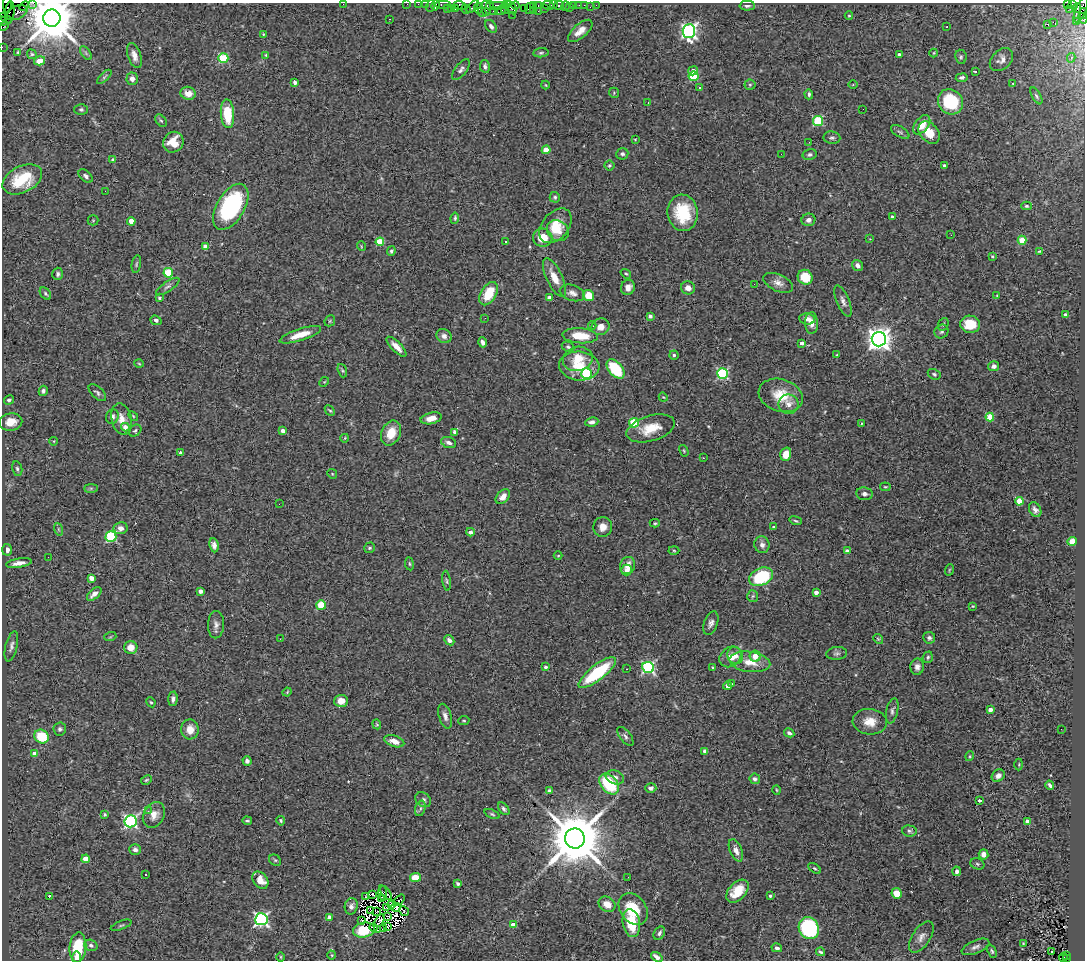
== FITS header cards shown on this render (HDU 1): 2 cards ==
NAXIS1  =                 1083
NAXIS2  =                  958

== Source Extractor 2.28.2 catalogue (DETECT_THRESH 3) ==
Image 1083 x 958 px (HDU 1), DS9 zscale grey, 1 PNG px = 1 image px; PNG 1087 x 962 px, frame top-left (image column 1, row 958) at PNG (2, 3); each listed source drawn as its Kron ellipse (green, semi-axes under 4 px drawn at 4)
Background 1.43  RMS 0.055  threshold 0.165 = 3 sigma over >= 5 px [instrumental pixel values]
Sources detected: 408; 9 with non-positive FLUX_AUTO (blend fragments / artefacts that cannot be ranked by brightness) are neither listed nor drawn; the other 399 listed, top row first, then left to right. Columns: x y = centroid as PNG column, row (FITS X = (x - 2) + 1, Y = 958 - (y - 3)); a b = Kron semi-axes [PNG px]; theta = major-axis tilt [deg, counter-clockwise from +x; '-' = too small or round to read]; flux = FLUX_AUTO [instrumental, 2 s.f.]
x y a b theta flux
8 3 10 3 86 99
33 3 2 2 - 51
343 4 2 2 - 33
407 4 2 2 - 40
418 4 2 2 - 58
425 4 2 2 - 52
443 4 8 3 0 200
1067 4 3 2 - 440
436 5 5 3 - 200
460 5 6 4 -18 170
497 5 8 2 0 400
507 5 4 2 - 73
516 5 4 3 - 190
533 5 3 2 - 110
538 5 3 2 - 120
554 5 2 2 - 93
559 5 5 3 - 330
574 5 4 3 - 210
579 5 2 2 - 20
584 5 2 2 - 48
596 5 2 2 - 9.7
1072 5 3 2 - 47
24 6 6 2 45 110
430 6 6 2 72 240
490 6 4 3 - 200
548 6 6 4 -21 310
566 6 5 3 - 46
747 6 7 5 1 10
473 7 7 3 47 130
569 7 2 2 - 25
590 7 2 2 - 15
451 8 3 2 - 200
455 8 3 3 - 230
478 8 5 3 - 360
486 8 7 4 -86 400
505 8 5 3 - 170
512 8 7 4 -61 360
524 8 2 2 - 100
529 8 6 4 68 230
545 8 3 3 - 170
1077 8 4 3 - 750
447 9 3 2 - 96
466 9 5 3 - 390
1070 9 2 2 - 30
501 10 6 3 22 710
533 10 3 2 - 35
1081 10 13 5 67 1100
493 11 2 2 - 59
538 11 2 2 - 63
10 12 11 4 83 660
482 12 5 3 - 95
17 13 11 6 23 910
1084 13 5 3 - 260
513 15 3 2 - 16
849 16 4 3 - 2.9
5 18 7 3 -38 270
52 18 8 8 - 22000
1083 18 5 3 - 190
389 19 3 2 - 5.8
3 21 5 2 - 170
1076 21 2 2 - 43
1053 22 2 2 - 1700
1048 24 3 3 - 16
4 26 6 2 45 140
491 26 7 5 -54 11
947 27 2 2 - 2.4
580 31 15 7 41 34
689 31 7 6 - 1100
263 34 4 4 - 3.8
2 47 2 2 - 37
18 52 4 4 - 3.8
86 53 8 4 -54 7.4
541 53 8 4 6 6.7
934 53 4 4 - 3.1
32 54 5 4 - 5.2
899 54 3 3 - 10
266 55 4 3 - 3.9
134 56 13 6 -72 24
961 57 7 5 -81 7.2
223 58 5 5 - 220
1071 58 5 4 - 8.5
1001 60 13 9 44 19
40 61 6 4 17 34
485 66 6 5 - 13
461 70 12 6 53 13
693 71 5 4 - 25
975 71 4 2 - 8.2
694 76 5 4 - 190
104 77 9 3 44 6.3
962 78 6 4 8 8
132 79 6 5 - 18
295 82 4 3 - 13
1013 83 3 3 - 7.1
546 85 4 3 - 2.8
750 85 5 5 - 5.1
853 85 5 3 - 3.1
699 88 3 3 - 12
188 93 7 6 - 41
614 93 5 5 - 4.7
809 94 5 4 - 8.9
1036 96 9 4 -61 6.6
950 102 13 12 - 200
648 103 3 2 - 6.4
81 109 7 5 0 7.6
863 109 2 2 - 2.3
227 114 14 6 -85 130
161 121 7 4 -52 6.8
818 121 5 5 - 220
922 125 11 6 51 50
900 132 10 5 -30 9.2
929 132 12 9 -47 58
832 138 8 6 -7 10
635 139 4 3 - 2.9
173 142 11 10 - 57
809 142 3 2 - 3.6
546 150 4 4 - 59
622 154 6 5 - 7.7
781 154 2 2 - 6.4
810 155 7 5 13 9.3
113 160 3 3 - 7.9
609 165 5 5 - 5.8
944 166 3 3 - 7.8
86 176 8 5 -42 11
22 179 21 13 26 150
105 191 2 2 - 70
555 197 5 5 - 7.1
1027 206 5 4 - 6.4
231 207 25 14 59 460
683 213 18 15 -83 160
892 217 4 3 - 5.1
455 218 5 3 - 5.3
93 220 5 5 - 3.6
808 220 7 6 - 15
131 221 4 4 - 49
555 226 20 13 50 77
558 231 11 10 - 35
951 235 2 2 - 2.1
543 238 10 9 - 69
870 239 2 2 - 2.2
1022 240 4 4 - 94
380 242 4 4 - 140
505 242 3 3 - 6.3
361 246 5 3 - 3.1
206 247 4 4 - 60
391 251 5 4 - 6.3
1039 251 4 3 - 3.9
992 256 3 2 - 4.1
136 264 9 4 79 6.6
858 266 6 5 - 16
168 273 4 4 - 190
58 274 6 5 - 8.7
626 274 5 3 - 4.3
805 277 7 7 - 88
554 278 21 8 -64 52
778 283 16 8 -24 27
754 284 3 3 - 3.3
168 287 14 5 34 12
628 287 8 7 - 26
688 288 7 6 - 23
572 293 13 8 -17 19
45 294 7 5 -51 6.7
489 294 13 7 59 99
589 296 6 5 - 56
997 296 4 3 - 2.3
159 298 3 3 - 6.6
550 298 4 3 - 24
843 301 17 6 -67 18
1065 315 3 3 - 21
650 316 4 4 - 12
485 318 3 2 - 3.3
807 319 8 5 -6 23
156 320 6 4 -21 8.6
330 321 6 5 - 5
812 323 10 6 -89 27
943 324 6 5 - 6.5
970 324 10 8 -9 81
592 326 4 3 - 8.4
601 327 9 8 - 32
941 331 7 6 - 9.2
300 335 22 6 18 62
444 336 8 6 -34 16
580 336 18 7 -4 93
879 339 7 7 - 3400
483 342 5 3 - 13
802 343 3 3 - 18
396 347 13 5 -45 32
568 347 6 4 -27 6.8
674 355 4 4 - 6.9
837 355 4 3 - 4.4
578 359 15 12 14 67
139 364 5 3 - 3.2
579 366 20 14 -5 95
994 366 5 5 - 12
615 369 11 6 -50 210
342 371 7 4 -70 6.3
722 373 5 5 - 400
587 374 5 5 - 350
934 374 7 5 -28 7.4
324 382 5 4 - 4.2
43 391 5 4 - 9.5
97 393 11 5 -43 10
781 395 23 16 -17 91
663 397 5 3 - 3.3
9 400 5 4 - 8.4
789 404 10 9 - 25
330 411 6 3 -45 4.4
133 416 6 3 -46 4.3
112 417 7 6 - 14
990 417 4 4 - 120
431 418 11 5 13 29
122 419 16 10 -76 40
11 422 11 8 11 47
592 422 6 4 9 15
634 423 5 4 - 210
861 423 4 2 - 2.9
125 427 4 4 - 31
651 428 25 12 16 82
135 431 7 5 39 6.7
283 431 4 3 - 20
455 432 4 3 - 18
391 433 13 9 65 71
345 438 4 2 - 2.6
54 441 4 3 - 2.4
449 442 8 5 -18 13
684 451 6 4 -59 4.4
181 453 4 4 - 18
786 454 7 5 74 49
703 458 2 2 - 2.3
17 469 7 5 -77 7.5
332 474 5 4 - 3.8
885 487 5 3 - 4
91 488 7 4 0 6.2
865 494 8 6 -8 11
503 497 8 5 47 25
1019 501 4 4 - 73
279 504 2 2 - 6.4
1035 510 8 5 -60 14
796 521 6 4 -19 5.7
655 523 5 4 - 4
603 527 10 9 - 30
773 527 4 4 - 4.3
121 528 7 6 - 18
58 529 6 4 -71 5.7
470 532 4 3 - 15
111 537 5 5 - 300
1072 541 4 4 - 56
214 545 7 4 -83 15
762 545 8 7 - 17
369 548 5 5 - 6.4
7 550 6 5 - 14
674 550 5 3 - 4
847 551 4 3 - 27
558 556 4 3 - 3.1
48 557 2 2 - 3.5
19 563 13 4 9 27
409 564 6 3 -82 4.6
628 566 9 7 70 33
627 570 5 5 - 23
949 570 6 3 71 3.9
761 577 12 8 25 230
91 578 4 4 - 40
447 581 10 3 -83 6.3
200 591 4 4 - 17
816 592 4 3 - 20
94 594 9 5 42 23
753 596 6 5 - 6.4
321 605 4 4 - 130
973 606 4 4 - 3.5
711 623 12 6 69 16
216 625 14 8 88 19
110 637 6 4 18 4
929 638 6 6 - 9.9
280 639 3 2 - 3.1
878 639 5 4 - 4.9
449 640 6 4 -45 13
11 646 15 6 77 15
131 648 6 6 - 37
837 653 10 6 5 11
735 656 8 7 - 23
755 656 5 5 - 39
730 657 12 9 38 37
928 657 6 5 - 6.6
750 662 20 10 -7 59
545 667 3 3 - 11
917 667 8 6 83 17
648 668 6 5 - 540
713 668 4 3 - 5.8
627 669 2 2 - 2.3
597 673 23 7 38 250
731 684 3 2 - 6
727 686 4 3 - 23
287 692 5 3 - 3.8
173 699 7 4 85 12
341 701 7 6 - 33
151 702 5 4 - 5.3
990 710 4 3 - 21
892 711 13 6 78 12
445 716 13 6 -73 18
464 721 5 3 - 3.6
870 722 17 13 -4 51
377 724 5 4 - 4
60 729 6 6 - 9.5
190 729 10 8 -89 41
1061 729 2 2 - 5.7
789 733 5 4 - 10
625 736 11 5 -52 11
41 737 8 6 -31 120
394 741 10 5 -18 29
705 751 4 4 - 12
34 753 4 4 - 25
970 756 5 3 - 3.7
247 761 5 4 - 12
1019 764 6 3 89 3.8
998 776 7 5 42 17
615 777 9 7 -19 17
755 779 5 5 - 9.9
146 780 6 3 27 4.3
609 784 12 8 -49 220
1050 785 4 3 - 9
651 788 5 4 - 12
776 790 5 3 - 3.3
549 791 4 3 - 7.3
423 800 8 6 -37 12
979 800 4 3 - 9.3
420 808 8 5 72 9.3
504 809 7 4 -51 8.7
148 811 3 3 - 7.1
105 814 4 4 - 5.2
492 814 8 4 -24 6.4
154 815 13 10 63 32
131 821 6 6 - 700
247 821 5 3 - 5
281 821 5 4 - 5.6
1027 822 4 4 - 39
909 831 7 5 -4 8.2
575 838 10 10 - 32000
135 849 6 5 - 12
736 850 12 6 -68 22
983 854 5 5 - 23
86 859 4 4 - 77
275 860 6 5 - 5.3
977 864 7 5 -23 6.5
815 868 7 4 -35 6
957 871 5 4 - 11
145 874 3 2 - 6.6
415 877 5 4 - 75
628 877 3 2 - 3.5
260 880 9 7 -52 44
458 883 4 3 - 10
737 891 14 8 46 79
383 893 8 2 -82 5
386 893 7 2 -55 5.2
897 893 5 5 - 49
373 894 3 2 - 3.4
770 896 4 4 - 7
49 897 3 2 - 34
366 897 3 2 - 4.8
381 898 2 2 - 2.9
399 900 7 2 51 3.5
391 904 4 4 - 6.6
607 904 9 7 -32 38
351 906 8 6 79 15
396 907 5 3 - 3.1
387 908 3 2 - 0.018
633 909 17 13 -53 120
371 910 3 2 - 2.6
377 911 3 2 - 2.1
404 911 5 2 - 7.4
388 916 3 2 - 0.18
330 917 4 4 - 34
261 919 6 6 - 830
361 920 4 2 - 5.2
380 921 7 4 59 2.8
631 923 14 8 -80 110
121 925 11 3 21 5.5
513 925 4 4 - 35
387 926 3 2 - 4.4
373 927 4 2 - 2.1
383 928 2 2 - 2.6
809 928 11 10 - 450
364 930 11 7 12 61
377 930 3 3 - 6.1
659 933 7 5 59 9.8
921 937 18 9 56 26
1023 943 3 2 - 2.5
91 945 7 5 -18 12
78 947 15 8 86 140
975 947 15 6 23 15
777 948 5 4 - 12
992 951 7 3 -65 6
821 952 4 3 - 6
1052 952 3 2 - 8.1
332 955 4 4 - 3.6
1066 955 3 2 - 320
77 957 6 4 83 14
280 957 4 3 - 3.3
657 957 6 4 -37 20
1063 957 4 3 - 110
1066 959 3 3 - 100
At the frame edge (FLAGS 8, measured only in part): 19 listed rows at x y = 8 3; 33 3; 343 4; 407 4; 418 4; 425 4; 443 4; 1067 4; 436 5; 1072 5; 430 6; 1084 13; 52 18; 1083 18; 3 21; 4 26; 2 47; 657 957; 1066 959
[9 non-positive-flux detections neither listed nor drawn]